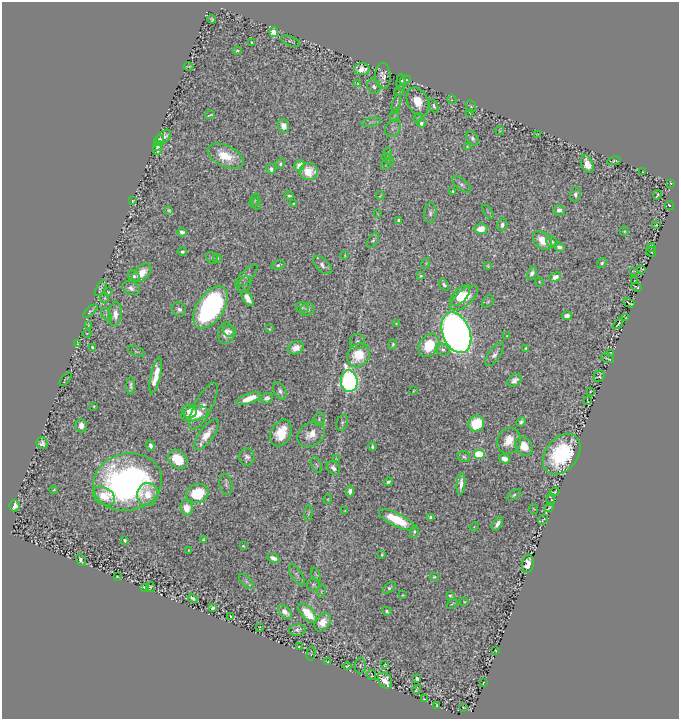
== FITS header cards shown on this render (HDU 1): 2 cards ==
NAXIS1  =                  677
NAXIS2  =                  717

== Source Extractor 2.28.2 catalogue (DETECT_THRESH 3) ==
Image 677 x 717 px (HDU 1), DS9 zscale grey, 1 PNG px = 1 image px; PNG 681 x 721 px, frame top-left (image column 1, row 717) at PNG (2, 2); each listed source drawn as its Kron ellipse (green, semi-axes under 4 px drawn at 4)
Background 1.53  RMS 0.019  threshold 0.0577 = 3 sigma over >= 5 px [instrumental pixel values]
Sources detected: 245; all 245 listed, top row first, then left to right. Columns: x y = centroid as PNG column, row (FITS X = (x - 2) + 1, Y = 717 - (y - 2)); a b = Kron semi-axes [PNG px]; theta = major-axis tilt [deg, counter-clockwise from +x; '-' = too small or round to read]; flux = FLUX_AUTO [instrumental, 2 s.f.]
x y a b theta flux
212 19 4 3 - 1.6
274 32 5 4 - 31
290 41 10 4 -21 2.3
251 42 3 3 - 1.5
237 51 4 3 - 1.7
188 66 5 2 - 1.2
362 69 7 6 - 10
383 76 13 7 -89 8.5
405 80 6 3 25 1.9
401 83 8 4 -88 4
358 84 4 3 - 1.4
374 86 8 6 -68 4.3
400 91 6 3 45 1.9
452 100 4 3 - 1.1
418 102 15 10 -66 20
396 104 10 3 74 2.6
434 106 7 4 -66 2.6
471 106 6 4 -68 2.1
470 112 3 2 - 1.5
210 115 5 2 - 1.5
395 115 7 4 71 1.8
418 118 5 4 - 1.5
371 122 10 3 10 2.5
421 123 4 4 - 4
283 126 7 5 -75 10
393 128 9 7 53 4.2
500 131 4 2 - 1.3
538 134 4 2 - 1.2
163 137 9 5 46 5.9
472 138 8 5 -57 3.7
159 140 5 3 - 3
158 146 5 3 - 2.8
467 146 3 2 - 1.1
158 150 5 3 - 2.4
388 154 6 4 -81 1.6
226 156 19 10 -25 32
388 159 7 2 -44 1.2
614 161 7 3 11 2
280 164 5 4 - 2.5
386 164 6 2 58 1
587 164 9 5 -68 14
299 166 5 4 - 18
271 169 5 5 - 3.9
309 172 9 8 - 23
643 172 3 2 - 0.88
671 183 3 3 - 1.7
462 185 11 5 -39 3.9
453 191 3 2 - 1.3
575 194 7 5 76 3.6
657 195 5 2 - 1.4
289 196 4 3 - 2.6
380 196 4 2 - 1
255 200 7 4 72 1.9
132 201 4 3 - 2.1
294 203 3 2 - 1.3
257 204 6 3 -70 1.7
670 206 4 3 - 1.9
169 210 4 3 - 2.1
559 210 6 5 - 5.5
488 212 8 3 -53 1.3
430 213 10 6 85 4.4
378 214 4 2 - 0.95
399 220 4 3 - 3.8
502 225 6 5 - 5.1
656 225 4 2 - 1.1
481 229 6 5 - 19
624 231 5 4 - 1.4
182 232 5 4 - 4.9
373 240 8 4 58 2.8
542 241 11 7 -44 22
552 242 6 5 - 3
559 247 5 3 - 4.9
652 248 4 2 - 0.8
182 252 4 4 - 2.7
651 252 5 2 - 1.2
345 255 4 2 - 1
212 258 6 5 - 2
217 258 4 3 - 1.3
426 263 5 3 - 1.2
602 263 5 4 - 2.8
278 265 7 3 14 2.4
322 265 11 6 -43 5.6
488 266 3 3 - 1.5
642 269 3 2 - 0.96
633 271 2 2 - 0.79
142 273 11 7 44 18
532 273 7 4 64 4.9
134 276 6 5 - 3.6
246 276 14 5 45 4.8
421 276 4 3 - 1.5
555 277 6 4 25 11
635 281 2 2 - 0.78
539 282 4 3 - 1.1
244 285 9 6 59 3.9
444 285 6 4 -53 3.6
636 287 5 2 - 1.5
101 288 9 4 59 2.8
131 288 9 6 -22 6
108 292 3 2 - 1.2
460 296 12 7 45 24
105 298 5 3 - 1.3
248 298 8 4 -58 11
464 298 17 8 41 29
488 302 7 5 50 2
629 303 6 2 -31 2.1
210 307 23 13 57 340
302 307 6 5 - 2.3
179 309 7 6 - 5
307 309 7 6 - 3.7
90 311 9 3 42 2
106 314 7 4 -59 2.6
115 314 12 6 86 12
567 316 5 4 - 6
626 318 3 2 - 0.71
396 323 3 2 - 0.79
618 324 5 2 - 1.9
88 325 4 2 - 1.1
269 329 3 3 - 1.6
230 331 7 5 -26 4.7
87 333 4 3 - 0.89
226 333 11 8 84 12
456 333 21 13 -68 1100
507 336 3 2 - 0.93
357 341 8 7 - 4.4
77 343 3 2 - 0.74
393 344 5 4 - 1.9
429 345 12 9 56 45
93 347 4 3 - 2.6
296 348 8 6 25 9.8
526 348 3 2 - 1.3
443 350 7 5 -30 3.5
136 351 8 4 -22 1.9
611 353 4 2 - 0.73
495 354 14 5 55 6.1
358 355 12 10 57 45
608 358 6 2 -24 1.9
156 375 18 5 78 22
599 376 6 5 - 1.4
65 379 8 2 50 1.4
514 380 8 5 34 6.7
349 381 11 8 -84 370
131 386 8 4 90 4.7
280 391 9 6 -65 4.8
414 391 3 2 - 1.2
590 391 3 2 - 0.99
267 398 6 5 - 5
249 399 13 5 21 24
587 401 4 2 - 0.89
94 406 3 2 - 1.1
203 406 26 8 63 15
190 411 7 6 - 17
195 414 14 7 14 38
319 419 7 5 87 2.9
521 422 5 4 - 3.4
342 423 8 5 73 2.9
476 423 8 7 - 54
81 426 7 6 - 7.7
281 433 14 9 64 33
311 434 15 11 36 19
206 435 18 7 55 20
509 441 13 12 - 21
42 443 6 5 - 4.9
151 446 5 4 - 4.8
524 446 10 8 -55 23
372 447 4 3 - 2.3
479 454 6 5 - 53
562 454 22 16 52 120
247 457 9 7 -86 5.5
464 457 6 5 - 2.8
178 459 10 8 -38 39
336 459 3 3 - 1.1
504 459 5 4 - 10
316 465 8 5 -65 2.2
333 468 8 5 -50 5.7
127 482 35 28 12 440
388 482 4 3 - 2.6
226 484 10 6 -78 3.8
461 484 10 3 84 8.2
54 490 4 3 - 1.5
350 491 5 4 - 6.4
554 492 5 2 - 1.6
197 493 11 9 19 63
147 495 12 10 74 19
514 495 8 4 33 2.6
104 496 12 8 -33 19
328 499 5 3 - 1.2
550 499 7 3 88 1.5
14 506 6 5 - 12
549 507 5 2 - 1.3
187 508 8 6 -81 16
534 509 5 3 - 1
345 510 3 2 - 0.85
308 513 8 3 84 1.7
431 517 4 3 - 3.1
397 520 19 6 -26 54
543 520 6 2 39 1.5
497 524 8 4 57 6.2
474 527 5 4 - 1.2
414 532 6 4 80 2
125 540 3 3 - 3
203 540 3 3 - 1.5
243 546 4 3 - 1.2
189 550 3 2 - 0.87
382 554 4 2 - 1.6
273 558 6 4 -24 6
81 560 6 4 -58 3.7
528 564 9 6 78 12
297 575 12 5 -58 4.2
316 575 7 3 -69 1.5
117 576 3 2 - 0.97
434 577 4 3 - 1.5
246 581 9 5 -46 3.5
313 585 6 6 - 2.4
145 587 4 3 - 5.3
150 587 5 3 - 1.7
389 588 7 4 36 2.8
321 591 7 3 82 1.5
403 595 3 2 - 1.1
450 596 4 3 - 2
193 598 6 3 -36 3.2
464 602 4 4 - 1.3
452 604 6 3 35 1.4
213 608 3 3 - 4.3
387 611 5 3 - 2.4
285 612 8 5 -45 11
308 613 12 6 -46 34
230 617 3 2 - 1.1
323 622 10 7 54 19
260 627 3 2 - 0.93
297 630 8 5 5 4.7
299 647 3 2 - 1.6
495 650 2 2 - 0.9
311 654 7 3 81 1.1
328 661 3 2 - 1.1
385 665 3 2 - 1.3
347 666 4 2 - 1.3
360 666 8 5 86 1.8
372 675 5 3 - 0.78
417 679 4 4 - 4.5
385 681 8 6 -56 14
483 683 3 2 - 0.82
417 690 5 4 - 1.7
424 699 3 2 - 0.97
437 705 3 2 - 0.81
464 708 3 2 - 1.1